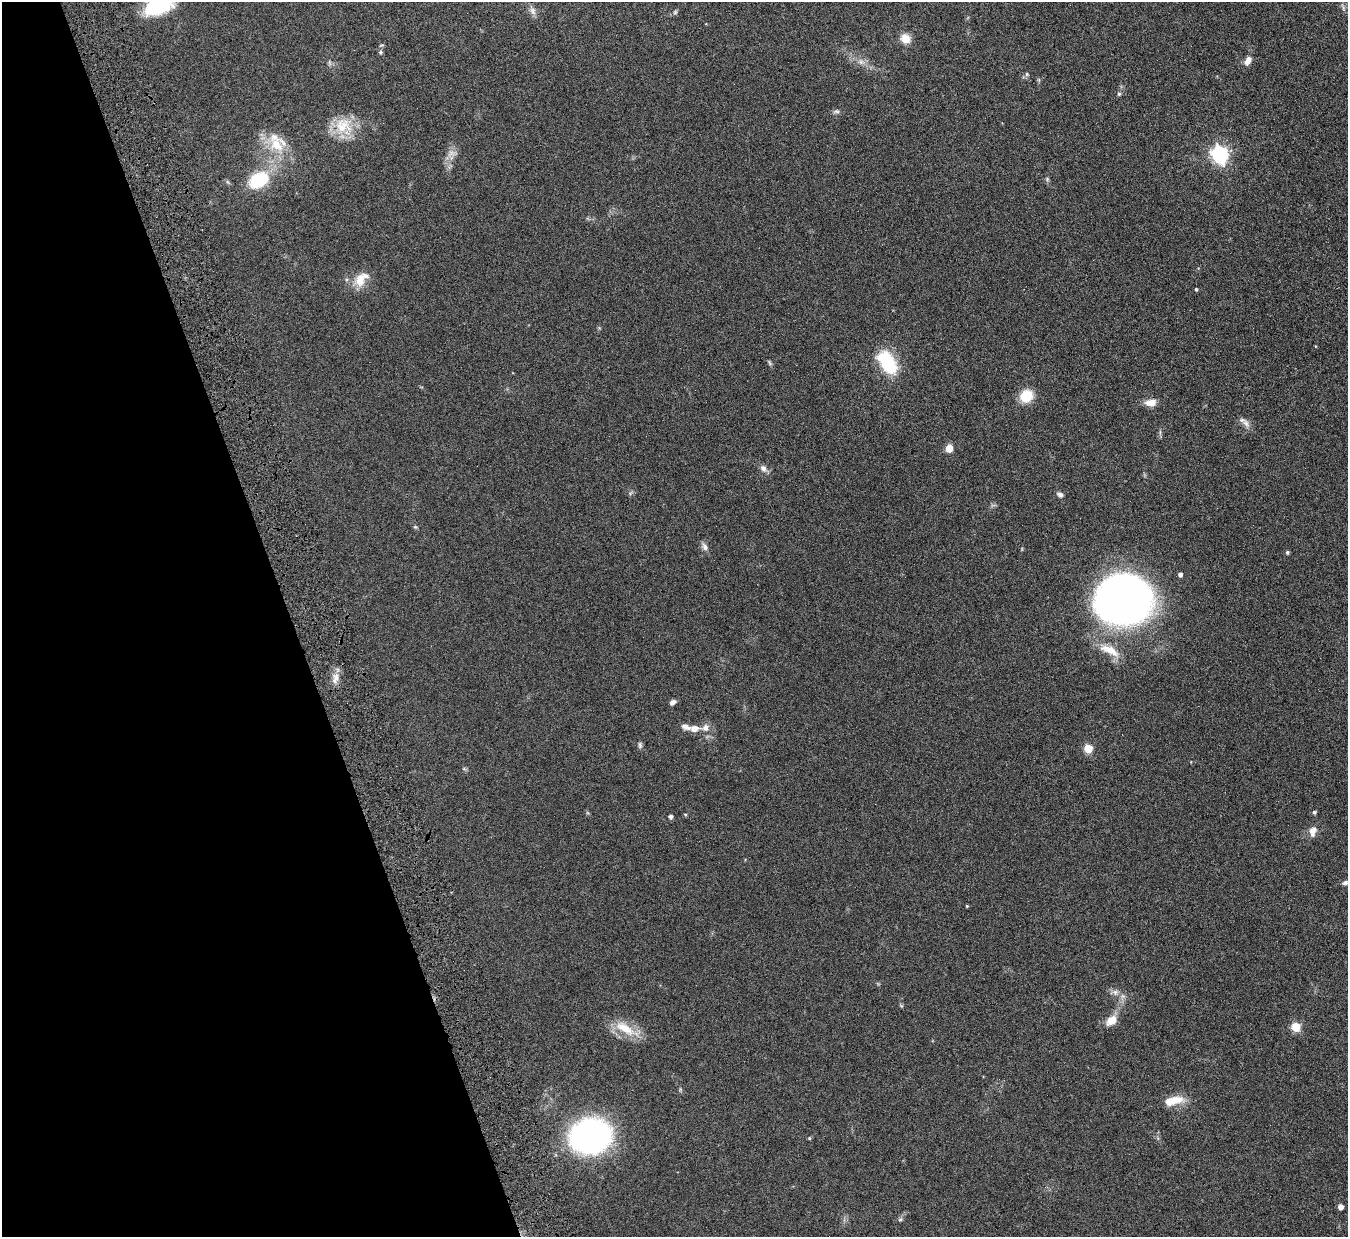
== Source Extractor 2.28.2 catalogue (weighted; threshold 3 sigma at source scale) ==
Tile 5 of 4 x 4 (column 1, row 2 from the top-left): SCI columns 56-1401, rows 2644-3878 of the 5494 x 5412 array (HDU 1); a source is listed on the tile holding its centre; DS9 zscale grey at full resolution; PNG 1350 x 1239 px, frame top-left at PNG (2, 2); no overlay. Shown black and unused: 22% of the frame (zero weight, under 4 of 7 exposures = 3% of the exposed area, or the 3 px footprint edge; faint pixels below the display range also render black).
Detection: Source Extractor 2.28.2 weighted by HDU 2 'WHT'; one run over the whole footprint, this tile lists its part. Background 0.229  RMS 0.0072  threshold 0.0293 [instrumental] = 3 sigma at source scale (4.09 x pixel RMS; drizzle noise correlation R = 1.36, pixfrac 0.8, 0.05/0.05 arcsec/px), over >= 5 px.
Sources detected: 59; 1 too faint to see at this stretch — not listed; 2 inside a brighter listed object's ellipse — not listed separately; the other 56 listed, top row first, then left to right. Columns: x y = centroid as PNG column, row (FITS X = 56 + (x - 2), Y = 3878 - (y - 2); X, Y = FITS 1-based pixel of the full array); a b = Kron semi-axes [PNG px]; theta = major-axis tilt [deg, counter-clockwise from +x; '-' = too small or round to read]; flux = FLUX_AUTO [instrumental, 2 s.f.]
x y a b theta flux
158 6 31 17 21 40
1343 8 7 4 -89 1.3
533 11 12 7 -66 3.1
675 12 6 5 - 1.1
905 38 11 11 - 7
380 52 5 4 - 0.99
1248 60 12 7 63 4.6
861 62 9 8 - 3.3
329 63 7 4 -89 1.2
1027 74 6 5 - 1
1119 94 6 4 -76 1.1
836 112 11 4 4 1.6
343 126 26 24 -9 20
276 145 28 16 -50 21
1220 155 7 6 - 210
1047 179 6 4 -49 0.93
259 180 19 14 30 34
360 280 20 14 75 10
1196 289 4 3 - 0.8
887 362 29 16 -55 32
770 363 8 3 -71 1
1026 396 14 12 35 15
1151 403 12 8 6 6.8
1246 423 14 7 -57 3.6
949 448 7 6 - 6.2
763 468 10 8 -48 3
1060 495 8 6 -21 2.1
415 527 6 4 -20 0.9
705 547 10 7 -61 2.9
1287 552 4 4 - 1.2
1180 574 4 4 - 2.2
1124 599 44 36 -2 550
1109 650 32 11 -26 13
335 678 16 8 77 5.4
673 702 7 5 32 2.3
694 728 10 7 4 5.3
705 728 11 9 73 4
640 745 9 5 -89 1.4
1088 748 5 5 - 22
464 769 6 4 -19 0.84
1314 812 5 4 - 1.3
685 815 4 4 - 0.77
670 816 4 4 - 2
1313 831 13 8 79 5.1
1345 883 8 5 21 1.6
967 906 3 3 - 0.61
1115 992 9 7 -57 2.8
1123 996 7 6 - 2.1
1111 1020 15 10 38 8.2
1295 1027 5 5 - 23
625 1028 33 12 -32 16
1173 1101 25 9 12 13
590 1136 27 23 14 210
809 1138 4 4 - 0.77
1340 1207 4 4 - 4.7
900 1219 7 5 22 1.2
Isophote crosses this tile's border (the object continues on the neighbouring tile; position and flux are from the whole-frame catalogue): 1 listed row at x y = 158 6